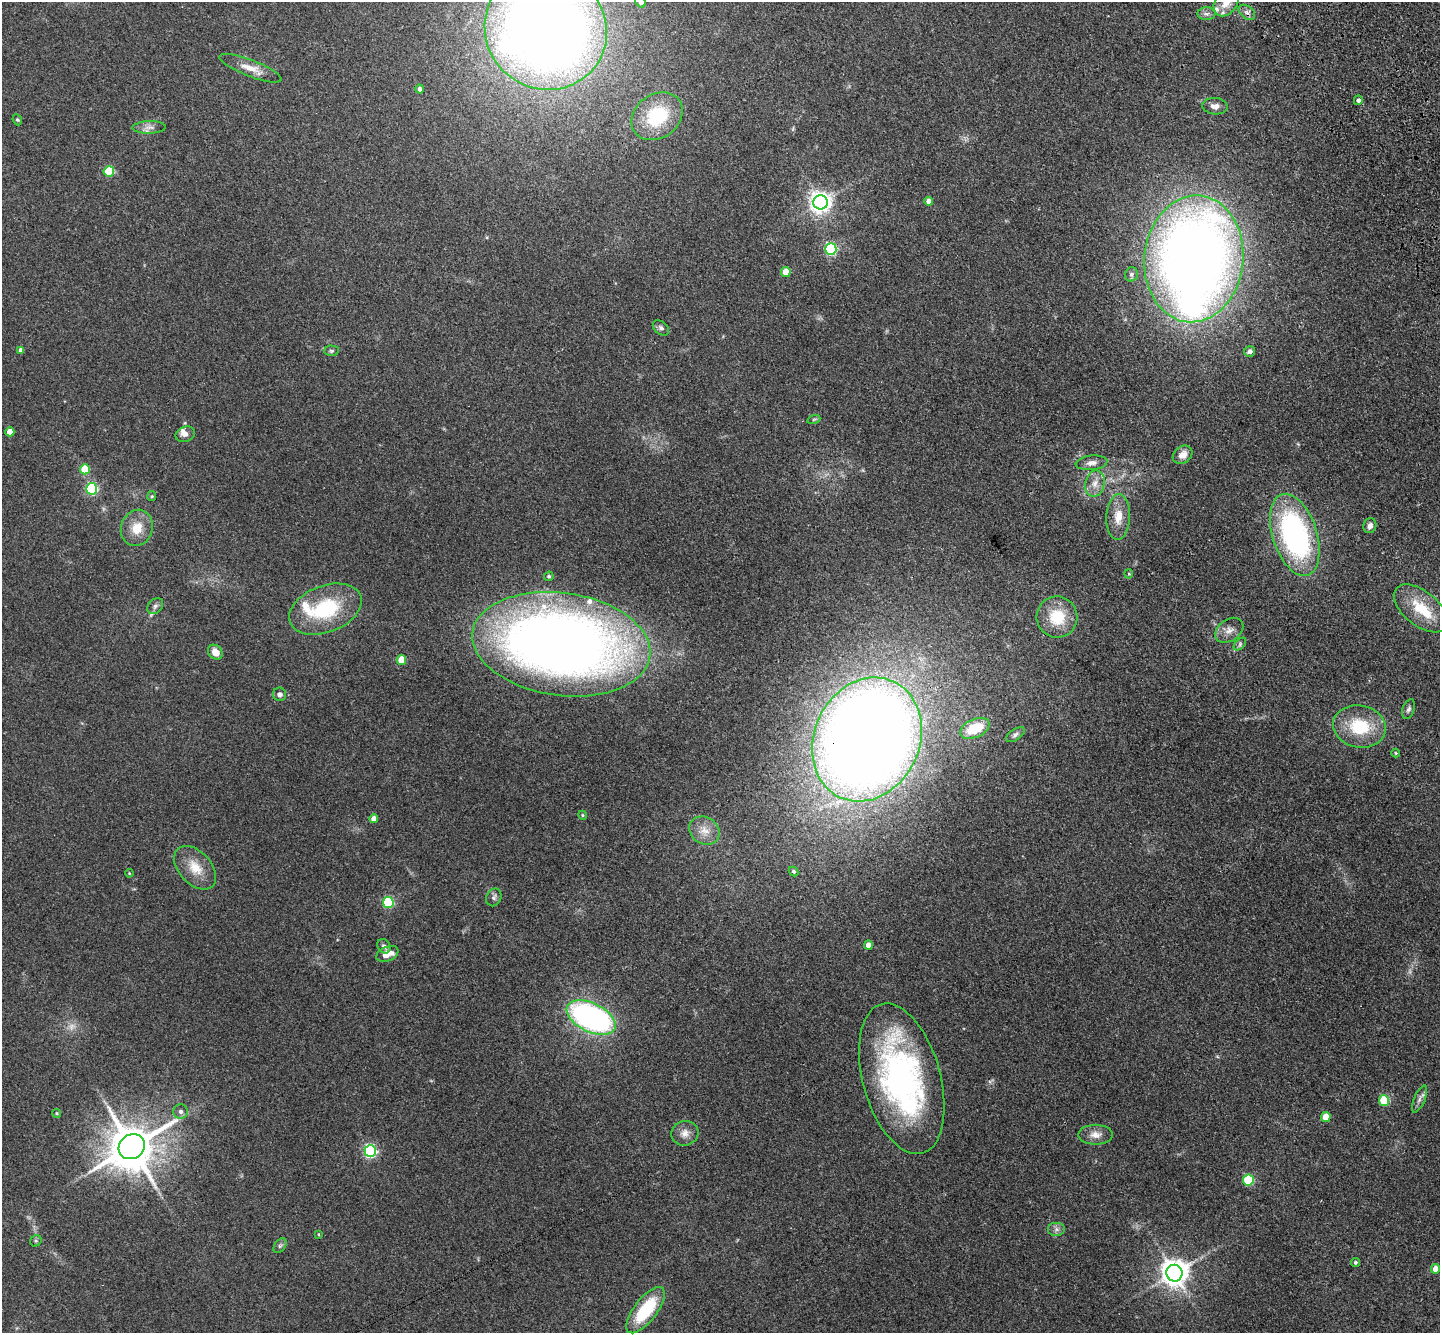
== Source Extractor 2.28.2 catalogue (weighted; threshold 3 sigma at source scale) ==
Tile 10 of 4 x 4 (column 2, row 3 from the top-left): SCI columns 1544-2981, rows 1688-3018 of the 5965 x 5897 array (HDU 1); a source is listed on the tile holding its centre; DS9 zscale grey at full resolution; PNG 1442 x 1335 px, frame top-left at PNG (2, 2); each listed source drawn as its Kron ellipse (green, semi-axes under 4 px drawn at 4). Shown black and unused: <1% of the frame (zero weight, under 3 of 4 exposures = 6% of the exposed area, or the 3 px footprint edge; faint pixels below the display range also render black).
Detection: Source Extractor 2.28.2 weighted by HDU 2 'WHT'; one run over the whole footprint, this tile lists its part. Background 0.115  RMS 0.0064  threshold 0.0287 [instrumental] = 3 sigma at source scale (4.5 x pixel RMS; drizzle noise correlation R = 1.50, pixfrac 1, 0.05/0.05 arcsec/px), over >= 5 px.
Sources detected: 94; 2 too faint to see at this stretch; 1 inside a brighter object's white glare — neither listed nor drawn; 6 inside a brighter listed object's ellipse — not listed separately; the other 85 listed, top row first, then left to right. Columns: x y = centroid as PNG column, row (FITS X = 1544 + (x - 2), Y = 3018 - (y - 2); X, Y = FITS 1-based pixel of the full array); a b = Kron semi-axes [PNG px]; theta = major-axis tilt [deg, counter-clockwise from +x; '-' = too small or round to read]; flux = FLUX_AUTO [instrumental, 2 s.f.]
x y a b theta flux
641 2 6 5 - 2.3
1226 2 15 11 56 7.9
1247 12 9 6 -39 2.3
1206 14 9 6 0 2.2
546 30 62 59 -37 970
251 68 33 8 -21 8.8
420 89 4 4 - 1.9
1358 100 5 4 - 1.8
1215 106 13 8 -5 3.8
657 116 27 22 37 41
17 120 6 4 -66 0.8
149 127 17 6 1 3.5
109 171 5 5 - 32
929 201 4 4 - 4.7
821 202 7 7 - 420
831 249 6 5 - 78
1194 259 63 49 84 790
786 272 5 5 - 11
1131 274 7 6 - 1.7
661 328 9 6 -39 1.9
21 350 4 4 - 2.9
331 351 7 5 -1 1.2
1250 351 5 5 - 2.4
814 419 7 4 19 0.82
10 432 4 4 - 9.2
185 434 10 7 24 3
1183 455 10 8 38 5
1091 463 16 7 7 3.8
85 469 5 5 - 22
1095 483 13 9 76 5.9
92 489 6 5 - 72
152 496 5 4 - 0.76
1118 517 23 12 87 10
1370 526 7 6 - 3.3
137 528 18 15 70 12
1295 535 42 22 -72 140
1129 574 4 4 - 0.7
549 576 5 4 - 1.1
155 606 9 6 46 2
1421 608 32 17 -39 22
325 609 38 23 21 44
1057 617 21 20 - 22
1229 630 15 10 35 5.3
561 644 89 51 -8 730
1240 644 7 4 47 1.4
215 652 8 6 -48 6.6
401 660 5 4 - 13
280 694 7 6 - 2
1409 709 10 6 71 1.9
1359 727 26 21 -10 30
975 728 15 9 23 20
1015 735 11 5 35 1.9
867 739 64 52 65 1300
1396 753 4 4 - 0.61
583 815 4 4 - 0.72
374 819 4 4 - 3.5
704 831 16 13 -30 7.7
195 868 25 16 -47 13
794 871 5 4 - 1.1
129 873 4 3 - 0.51
494 897 9 7 66 1.9
388 903 5 5 - 54
868 945 4 4 - 5
384 946 7 6 - 2
387 954 12 7 23 8
591 1018 26 14 -26 170
902 1079 77 39 -75 190
1419 1099 14 5 67 2.7
1384 1101 5 5 - 28
181 1112 7 7 - 2.4
57 1113 4 4 - 0.62
1326 1117 5 5 - 12
685 1133 13 12 - 5.2
1095 1135 17 10 0 5.7
132 1147 13 12 - 2700
370 1151 6 5 - 100
1248 1180 5 5 - 34
1057 1229 9 7 0 2.4
318 1234 4 2 - 0.49
36 1241 6 5 - 1
280 1246 8 5 54 1.5
1355 1262 5 4 - 1.1
1436 1269 5 4 - 6.7
1174 1273 8 8 - 790
646 1310 28 11 52 36
Overlapping masked pixels (flux is a lower limit): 2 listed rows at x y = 867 739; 902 1079
Isophote crosses this tile's border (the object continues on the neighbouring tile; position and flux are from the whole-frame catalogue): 3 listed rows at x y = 641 2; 1226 2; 546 30